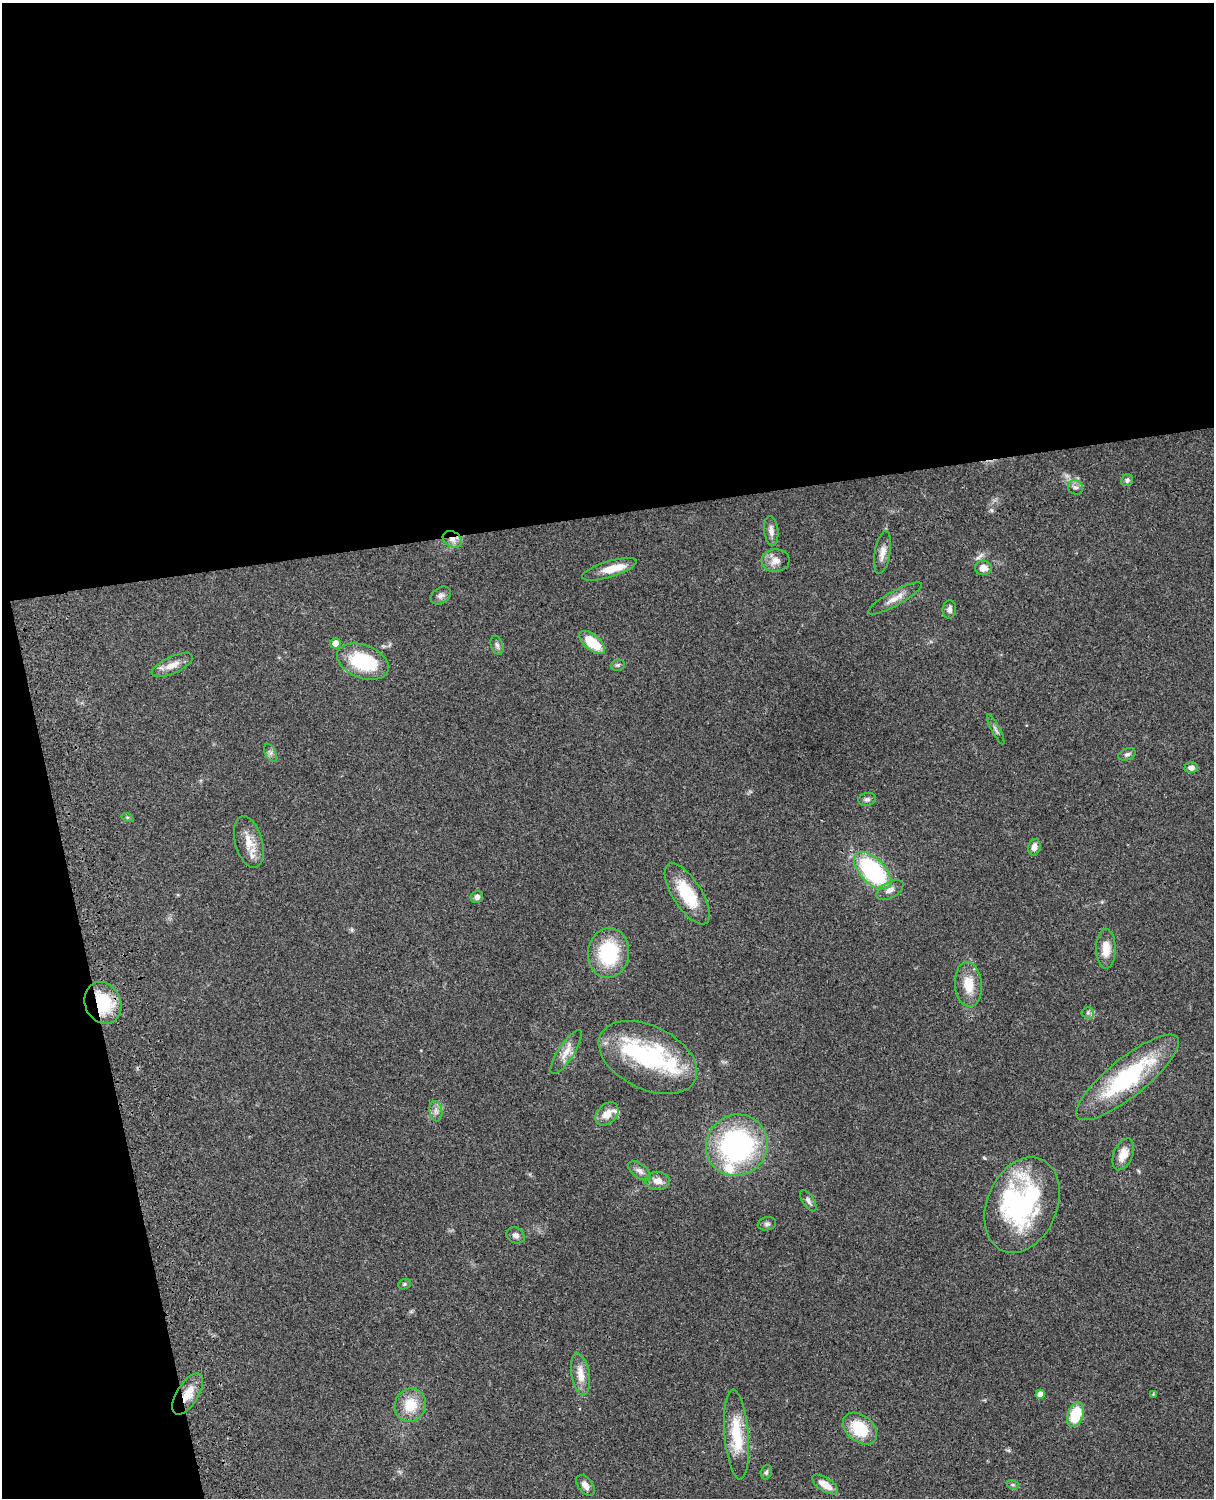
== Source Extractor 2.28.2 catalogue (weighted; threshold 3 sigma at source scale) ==
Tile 1 of 4 x 3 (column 1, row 1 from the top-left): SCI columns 121-1332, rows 3268-4763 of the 5087 x 4927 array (HDU 1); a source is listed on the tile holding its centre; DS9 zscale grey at full resolution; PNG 1216 x 1500 px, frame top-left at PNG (2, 3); each listed source drawn as its Kron ellipse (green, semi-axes under 4 px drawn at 4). Shown black and unused: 39% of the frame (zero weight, under 3 of 4 exposures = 6% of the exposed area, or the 3 px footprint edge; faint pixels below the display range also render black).
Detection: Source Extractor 2.28.2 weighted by HDU 2 'WHT'; one run over the whole footprint, this tile lists its part. Background 0.0802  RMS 0.0058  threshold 0.0262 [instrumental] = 3 sigma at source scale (4.5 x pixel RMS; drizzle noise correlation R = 1.50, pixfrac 1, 0.05/0.05 arcsec/px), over >= 5 px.
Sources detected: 66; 1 inside a brighter object's white glare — neither listed nor drawn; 5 inside a brighter listed object's ellipse — not listed separately; the other 60 listed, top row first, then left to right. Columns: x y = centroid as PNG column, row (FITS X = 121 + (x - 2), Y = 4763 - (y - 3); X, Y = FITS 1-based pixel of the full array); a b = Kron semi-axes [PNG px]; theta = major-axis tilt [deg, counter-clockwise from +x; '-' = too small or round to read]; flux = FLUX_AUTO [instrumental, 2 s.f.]
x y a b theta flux
1127 480 6 5 - 1.4
1075 487 8 6 -34 1.9
771 531 15 7 -83 3.2
452 539 10 7 -30 3.4
883 552 21 7 80 4.6
775 560 14 11 5 5.1
983 568 8 7 - 4.8
609 569 28 8 17 9.1
441 595 11 7 34 2.3
895 598 30 7 29 5.6
949 610 9 6 84 2.1
592 642 15 7 -39 18
335 643 5 5 - 4.7
497 645 10 6 -69 1.6
363 662 27 16 -21 37
172 665 22 8 24 6.3
618 665 7 5 14 1.2
996 729 17 3 -62 1.5
270 753 9 5 -64 1.6
1127 754 9 5 21 1.5
1191 768 6 5 - 2.7
867 799 9 6 16 1.6
127 817 6 4 -18 0.7
249 842 26 13 -75 9.8
1034 847 8 6 79 3.6
873 871 23 12 -45 75
890 890 15 8 28 3.7
687 894 35 14 -57 25
477 897 6 5 - 2.1
1106 949 20 9 -89 8.1
608 953 25 20 83 37
968 984 22 13 -85 12
103 1003 21 18 -65 27
1088 1013 6 6 - 1.3
566 1052 26 8 57 6.2
648 1057 53 31 -26 64
1127 1077 64 19 39 67
436 1111 10 6 -82 2.5
607 1114 13 9 46 6.5
737 1145 31 30 - 100
1123 1154 17 9 67 6.8
640 1171 13 7 -35 2.8
657 1181 12 9 -5 4.6
808 1201 12 5 -57 1.8
1022 1205 50 35 67 98
767 1224 9 6 10 1.5
516 1235 9 7 -32 2.2
404 1284 6 5 - 0.96
580 1374 21 9 -80 7.9
188 1394 23 10 58 9.6
1040 1394 4 4 - 5.7
1153 1394 4 3 - 0.48
410 1405 17 15 62 14
1076 1414 13 7 68 22
860 1429 19 13 -39 21
737 1435 45 12 -85 23
766 1472 7 5 71 1.3
586 1485 12 7 -52 3.7
825 1485 15 6 -33 7.7
1013 1485 6 4 -18 0.84
Overlapping masked pixels (flux is a lower limit): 4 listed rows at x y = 452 539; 103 1003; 1127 1077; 188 1394